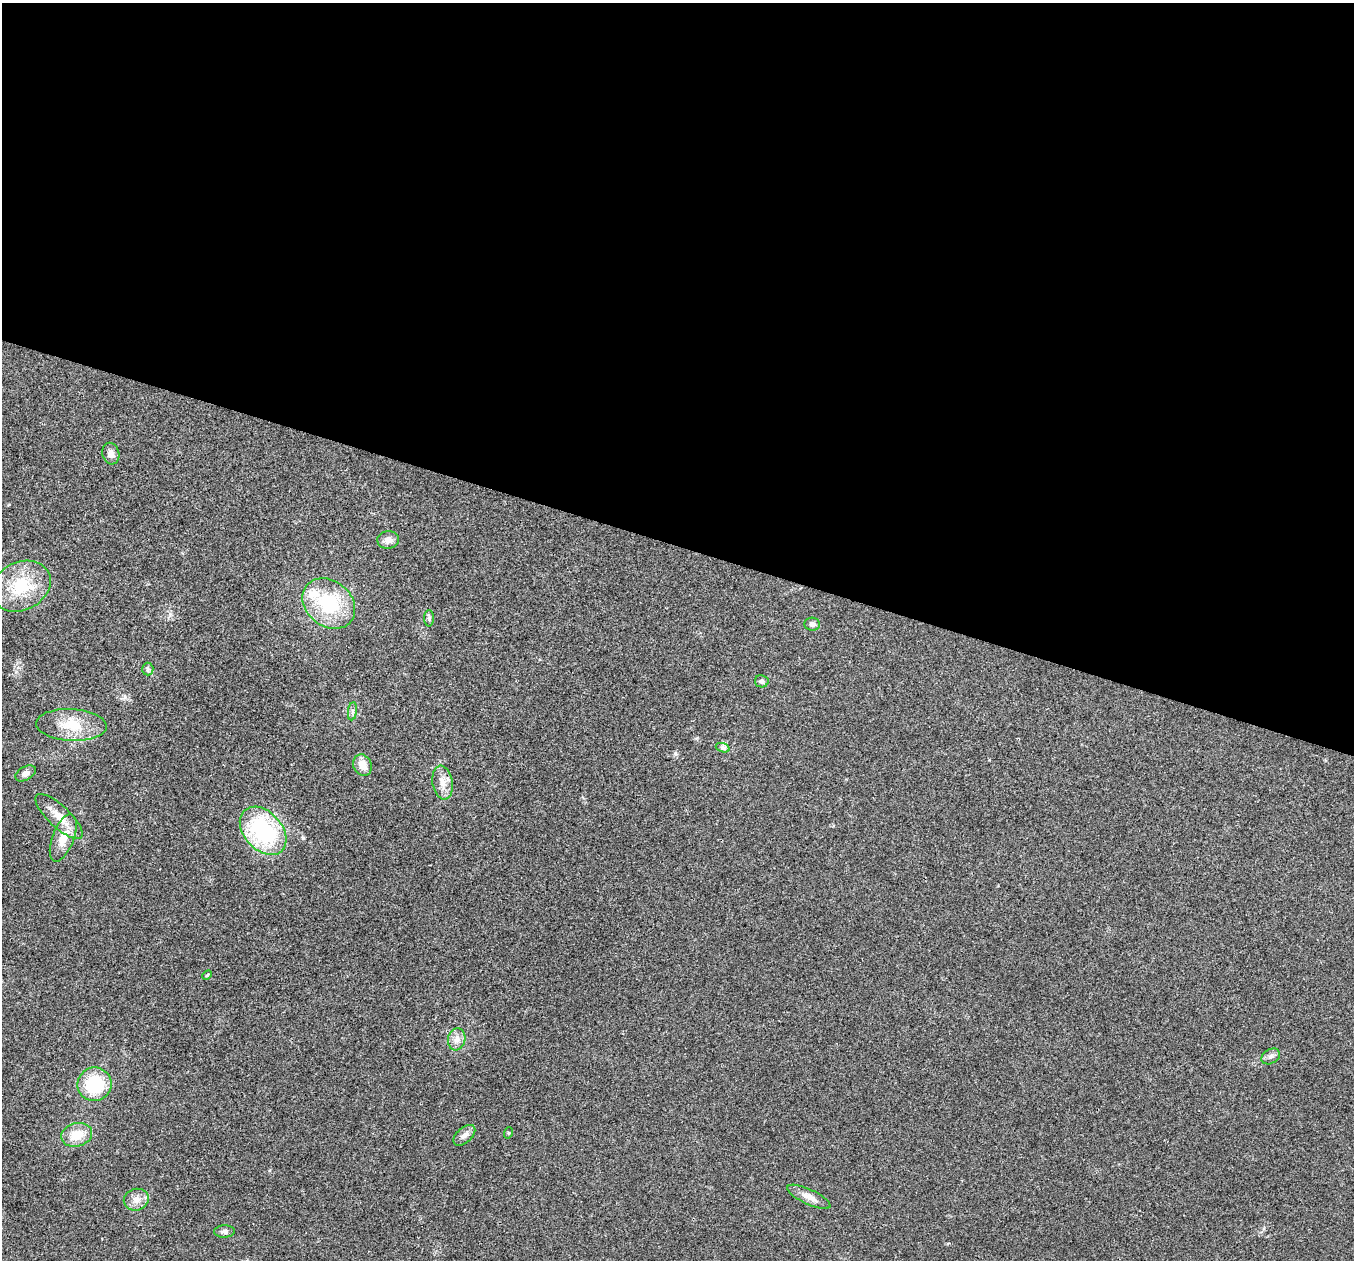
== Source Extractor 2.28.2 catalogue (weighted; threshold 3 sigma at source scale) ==
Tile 3 of 4 x 4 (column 3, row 1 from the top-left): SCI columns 2709-4060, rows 3909-5166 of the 5419 x 5432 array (HDU 1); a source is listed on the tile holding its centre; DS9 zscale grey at full resolution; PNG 1356 x 1262 px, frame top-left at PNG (2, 3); each listed source drawn as its Kron ellipse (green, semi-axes under 4 px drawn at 4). Shown black and unused: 43% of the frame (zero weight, under 3 of 4 exposures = <1% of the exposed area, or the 3 px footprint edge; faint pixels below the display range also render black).
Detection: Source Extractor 2.28.2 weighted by HDU 2 'WHT'; one run over the whole footprint, this tile lists its part. Background 0.0211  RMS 0.004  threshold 0.0182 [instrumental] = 3 sigma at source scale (4.5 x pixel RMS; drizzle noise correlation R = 1.50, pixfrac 1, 0.05/0.05 arcsec/px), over >= 5 px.
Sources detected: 28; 1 inside a brighter listed object's ellipse — not listed separately; the other 27 listed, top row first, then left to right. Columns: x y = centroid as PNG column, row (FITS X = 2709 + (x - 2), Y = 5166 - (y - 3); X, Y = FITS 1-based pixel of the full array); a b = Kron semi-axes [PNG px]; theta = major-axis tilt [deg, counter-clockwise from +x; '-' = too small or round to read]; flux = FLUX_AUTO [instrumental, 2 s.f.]
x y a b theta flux
111 454 11 8 -74 2.2
388 540 11 8 3 2.8
21 586 31 24 26 19
329 603 29 22 -39 24
429 618 8 5 90 0.82
812 624 8 6 -5 1.3
148 669 6 5 - 0.88
762 681 7 6 - 1.1
352 711 9 4 82 0.99
71 725 35 16 -3 12
723 748 7 4 -18 0.9
362 765 11 9 -64 4.1
26 773 11 6 30 1.9
443 783 17 10 -81 4.2
59 816 30 11 -43 6.4
263 831 28 19 -48 41
63 838 25 11 69 6.6
207 975 5 3 - 0.47
457 1039 11 8 79 2.6
1271 1056 10 7 32 1.5
95 1084 17 16 - 20
508 1133 6 4 72 0.42
77 1135 16 11 14 7.5
464 1135 13 7 42 2.1
809 1197 23 7 -25 3.5
136 1200 12 10 18 3.2
225 1231 10 6 1 1.5
Unlisted compact peaks at least as high as the median listed source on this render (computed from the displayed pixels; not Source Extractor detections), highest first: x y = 675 753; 125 697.